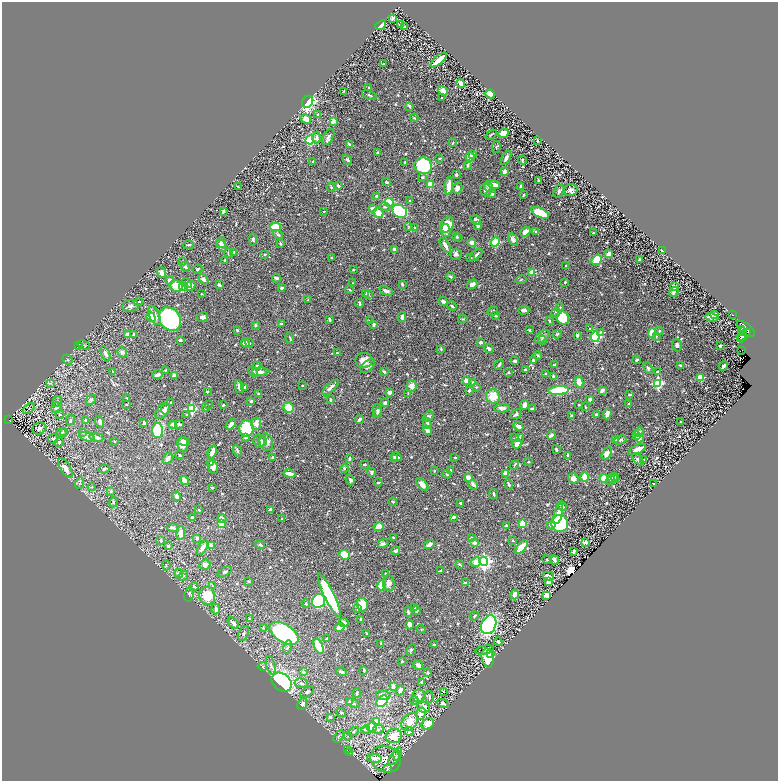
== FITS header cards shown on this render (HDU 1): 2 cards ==
NAXIS1  =                 1552
NAXIS2  =                 1558

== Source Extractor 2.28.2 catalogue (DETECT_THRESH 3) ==
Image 1552 x 1558 px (HDU 1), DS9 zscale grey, zoomed out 1/2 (1 PNG px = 2 x 2 image px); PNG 780 x 783 px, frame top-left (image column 1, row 1558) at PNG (2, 2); each listed source drawn as its Kron ellipse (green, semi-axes under 4 px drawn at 4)
Background 0.449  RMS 0.01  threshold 0.0309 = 3 sigma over >= 5 px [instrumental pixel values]
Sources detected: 848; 30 cannot appear on this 1/2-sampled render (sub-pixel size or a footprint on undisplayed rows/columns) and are neither listed nor drawn; of the other 818, the 500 brightest by FLUX_AUTO listed and drawn (318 fainter detections omitted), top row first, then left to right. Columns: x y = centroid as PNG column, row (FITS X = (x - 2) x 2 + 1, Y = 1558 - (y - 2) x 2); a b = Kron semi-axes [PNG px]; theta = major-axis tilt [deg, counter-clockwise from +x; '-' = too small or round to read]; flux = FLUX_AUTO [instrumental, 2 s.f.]
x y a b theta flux
393 18 4 2 - 5.7
401 24 4 3 - 7.4
381 25 6 3 40 22
404 27 2 2 - 4
439 60 10 3 41 37
383 64 3 3 - 1.7
461 83 4 3 - 10
369 88 2 2 - 2.5
344 91 3 2 - 1.8
443 91 5 4 - 16
490 94 5 4 - 57
369 95 7 3 -19 3.3
442 98 3 2 - 1.8
308 102 6 5 - 350
409 106 4 3 - 5
318 115 2 2 - 7.6
414 118 4 3 - 1.7
306 119 5 4 - 15
333 122 2 2 - 32
503 133 5 4 - 26
491 135 6 2 36 2
328 137 8 5 61 7.7
317 138 6 3 89 6
310 140 4 4 - 110
537 140 3 2 - 2.6
453 143 4 2 - 1.7
349 144 4 3 - 3.9
496 147 6 3 77 2.4
378 153 2 2 - 21
473 154 3 3 - 2.5
470 157 5 4 - 17
440 158 3 3 - 2.1
506 158 7 3 61 7.7
347 160 5 3 - 3.6
522 160 4 3 - 2.2
313 161 3 2 - 2.2
405 162 2 2 - 2.3
467 165 4 3 - 3.2
423 166 9 8 - 120
504 172 4 3 - 8.5
456 175 3 3 - 2.6
422 177 4 3 - 4.9
538 180 2 2 - 2.3
386 182 4 3 - 2.2
430 184 3 3 - 53
494 185 5 3 - 13
338 186 4 3 - 3.1
449 186 9 3 84 35
488 186 5 4 - 4.5
521 186 3 2 - 4.6
238 187 4 2 - 2.4
331 187 4 3 - 1.9
457 188 6 4 60 11
486 190 6 5 - 9.6
570 190 7 6 - 8.4
559 191 7 4 58 4.8
491 194 5 3 - 7.1
523 195 3 2 - 2.9
377 196 4 3 - 7.1
410 201 3 3 - 2
389 202 4 4 - 85
384 207 5 3 - 4.6
372 208 4 4 - 5.7
223 211 4 2 - 3.6
324 211 2 2 - 1.7
400 211 8 6 -34 170
378 213 5 5 - 20
540 213 9 4 -25 66
476 220 6 4 -31 5.6
447 225 8 6 61 64
478 225 4 3 - 11
275 227 5 4 - 61
409 227 3 3 - 2
415 227 4 3 - 2
446 230 6 4 -82 11
525 232 5 4 - 16
536 232 3 3 - 3.8
593 233 3 2 - 1.7
278 234 5 3 - 4.4
457 237 3 3 - 2.5
459 237 4 3 - 2.5
253 239 6 4 -85 3.6
513 240 7 4 -58 9.6
495 242 4 4 - 140
221 243 5 4 - 7.9
472 243 4 3 - 15
280 244 4 2 - 2.9
188 245 6 3 -2 3.3
445 245 8 3 -59 9.5
222 246 6 3 -57 6.9
394 249 3 3 - 5.1
662 251 3 2 - 2.5
234 252 3 3 - 1.7
229 253 5 3 - 4.9
265 254 3 3 - 2
456 254 6 5 - 5.7
609 254 3 3 - 19
476 255 7 2 43 5.5
332 258 4 2 - 1.9
471 258 2 2 - 3.3
597 260 5 4 - 53
640 260 3 3 - 7.3
182 261 4 3 - 1.7
225 261 3 2 - 3.3
566 266 2 2 - 2.5
185 267 5 3 - 5.6
198 269 5 3 - 2.8
353 270 3 2 - 1.9
162 273 5 3 - 13
532 273 2 2 - 37
450 276 4 3 - 2.5
276 278 4 3 - 4.6
203 279 5 4 - 7.2
170 280 4 3 - 8.9
521 280 5 3 - 2.2
565 282 3 2 - 3.2
187 283 6 4 -40 3.8
353 283 2 2 - 1.9
402 284 3 3 - 2.8
472 284 5 3 - 10
219 285 4 3 - 3.5
176 286 7 5 -29 29
190 286 6 4 37 12
183 287 4 4 - 6.5
674 287 3 3 - 8.7
282 288 3 2 - 4
349 290 4 2 - 2
386 291 7 3 -20 6.3
674 292 5 3 - 6.3
366 293 3 2 - 3.6
201 294 2 2 - 2.1
368 294 3 3 - 3.8
308 300 4 3 - 1.8
139 301 4 2 - 2.6
443 301 4 3 - 7.2
359 303 4 2 - 3.7
130 306 8 6 7 8.2
452 306 5 3 - 3.2
560 308 4 3 - 2.1
524 310 5 3 - 5.4
493 311 5 2 - 3.2
556 313 4 4 - 6.4
714 314 4 3 - 17
155 315 10 5 -65 16
733 315 2 1 - 3
496 316 4 2 - 2.1
151 317 5 4 - 49
202 317 6 4 9 7.9
402 317 5 3 - 6.8
563 318 7 6 - 60
712 318 7 3 -10 8.3
170 319 12 10 -51 370
330 319 4 2 - 3.1
463 319 5 2 - 1.8
369 321 3 3 - 2.9
549 321 4 3 - 3.1
281 324 2 2 - 6.3
373 324 3 3 - 7.8
255 325 4 3 - 1.8
590 329 3 3 - 3.5
741 329 2 1 - 58
746 329 11 5 -39 920
237 330 3 2 - 4.5
529 330 2 2 - 1.9
659 331 4 3 - 2.7
600 332 4 3 - 2.3
743 332 2 2 - 110
652 333 5 4 - 28
127 334 3 3 - 13
134 334 4 3 - 2.1
557 334 5 3 - 2.2
577 335 3 3 - 4.9
744 335 8 4 39 620
542 336 9 5 34 6.1
656 336 4 3 - 2
595 337 5 4 - 140
741 337 5 2 - 290
290 338 6 2 -77 2.8
180 340 3 2 - 4.5
542 340 5 3 - 4.3
481 342 4 2 - 7.2
245 343 5 3 - 15
249 343 5 2 - 1.7
78 345 2 2 - 2.1
84 345 6 3 -22 2.3
677 345 6 4 -74 5.1
720 346 2 2 - 12
489 348 4 3 - 6
441 349 3 3 - 2.5
741 351 3 1 - 28
122 352 5 4 - 6.7
337 353 2 2 - 2.9
106 354 8 4 -69 7.1
538 355 4 2 - 2
67 360 6 3 -51 2.2
364 360 8 7 - 23
533 360 4 3 - 4.9
637 360 4 2 - 3.6
515 361 4 3 - 4.6
257 365 3 2 - 2.9
499 365 6 3 47 3.4
554 365 3 2 - 2.1
680 365 3 3 - 3.7
368 366 8 5 40 9.6
723 366 5 2 - 7
648 368 6 3 -67 3.7
525 369 3 2 - 1.7
166 370 4 3 - 1.8
113 371 2 2 - 2.2
253 372 6 3 -46 7.4
260 372 8 4 1 9.2
384 372 4 3 - 3.6
508 372 3 3 - 1.8
657 372 3 3 - 3.5
545 374 2 2 - 2
158 375 5 2 - 7.7
174 376 3 3 - 19
553 376 2 2 - 3.4
701 377 3 3 - 70
467 381 4 4 - 16
579 382 5 3 - 22
50 383 4 3 - 2.5
473 383 3 3 - 5.8
658 383 4 3 - 210
302 386 2 2 - 3.5
411 386 6 5 - 13
239 387 6 3 -78 10
244 387 3 3 - 5.4
330 387 10 3 43 10
476 387 3 3 - 2.2
469 390 4 3 - 4.7
559 390 10 4 5 130
602 390 4 3 - 7.4
207 392 3 2 - 2.6
389 392 4 4 - 7.7
408 393 4 3 - 2
258 394 3 2 - 3.7
630 394 3 2 - 3.5
493 396 7 6 - 37
127 398 3 2 - 1.9
590 399 3 3 - 6.1
91 400 5 3 - 3.5
330 400 4 2 - 3.1
57 401 5 3 - 2.4
251 401 4 3 - 2.4
171 402 2 2 - 4.6
385 403 4 3 - 4.3
209 404 3 2 - 2.3
629 404 3 3 - 2.5
126 405 3 2 - 1.8
223 405 2 2 - 4.5
525 405 5 3 - 8.3
579 405 2 2 - 2.4
57 407 6 4 50 8
586 407 3 3 - 2.1
205 408 3 2 - 2.6
288 408 5 5 - 46
502 408 7 3 -1 8.2
29 409 7 2 36 2.2
165 409 5 4 - 3.6
191 409 3 3 - 160
532 409 3 2 - 4.8
377 410 6 4 89 4.9
162 411 9 5 55 8.1
377 413 5 4 - 3.5
60 414 4 3 - 2.1
516 414 5 3 - 4.5
607 414 5 3 - 13
186 415 3 3 - 2
596 415 2 2 - 3.6
428 416 6 4 48 4.4
572 416 4 3 - 4.1
359 419 4 3 - 6.4
9 420 2 1 - 2.6
70 420 5 3 - 4.1
86 421 3 3 - 4.6
100 422 6 4 -68 4.4
681 422 2 2 - 2.1
144 423 3 2 - 4.7
173 424 4 3 - 9
179 424 4 3 - 4.3
231 424 6 3 51 7.9
256 424 6 4 83 14
427 424 5 3 - 5.6
518 426 5 3 - 6.3
39 428 7 6 - 7.3
246 429 8 7 - 110
427 430 5 3 - 14
63 431 4 3 - 3.6
158 431 7 5 -89 87
639 432 5 3 - 8.1
61 433 5 5 - 3.7
83 433 4 3 - 3
551 435 4 3 - 7.2
636 435 3 3 - 7.2
87 437 8 4 -19 6.2
96 437 7 3 -13 8.8
246 437 4 3 - 3.9
515 437 3 3 - 3
519 437 4 3 - 3
639 438 4 4 - 11
53 439 5 4 - 5.6
615 440 3 3 - 9
620 440 6 3 23 4.6
114 441 2 2 - 1.9
184 441 6 2 -3 6.7
259 441 7 5 -69 9.8
262 441 5 4 - 5.6
59 442 5 4 - 4.7
266 442 9 6 -73 20
517 444 5 3 - 15
183 445 7 5 -81 20
556 449 4 2 - 4.1
637 449 9 3 25 19
237 451 6 3 -66 3.7
212 452 7 3 68 16
607 453 7 4 61 12
179 455 4 2 - 3.1
568 455 3 2 - 3.3
272 457 4 3 - 3.8
396 457 5 3 - 9.8
168 458 6 3 59 9.4
455 458 3 2 - 2.3
349 459 3 2 - 4.9
395 459 3 3 - 2.8
638 459 7 3 -49 3.9
644 459 3 3 - 2.1
528 462 3 2 - 1.9
211 463 4 3 - 1.8
365 465 3 2 - 2.7
514 465 5 2 - 2
213 467 7 5 -75 14
65 468 11 5 -59 21
104 469 5 3 - 5.9
344 469 4 3 - 2.7
450 470 3 2 - 4.3
434 471 2 2 - 2
371 472 4 3 - 3.3
290 474 6 2 -12 16
447 474 4 3 - 3.1
506 474 2 2 - 32
614 476 3 2 - 2
585 477 4 3 - 28
468 478 3 3 - 22
573 478 5 5 - 12
604 478 4 4 - 32
613 478 5 4 - 5.7
350 480 5 4 - 4.1
611 480 4 4 - 5.8
185 481 5 3 - 12
79 483 6 4 70 4
378 483 4 3 - 2.8
509 484 5 2 - 3.5
654 484 2 2 - 2.6
422 485 7 4 -46 15
473 485 5 3 - 10
92 487 4 3 - 2.8
212 488 3 3 - 2.6
111 491 4 4 - 2.7
494 494 5 3 - 2.6
177 496 5 3 - 13
113 502 5 4 - 4.1
393 502 4 2 - 2.4
461 503 3 2 - 3.9
562 506 5 4 - 6.8
271 509 4 3 - 4.6
199 510 3 2 - 2.1
558 514 10 3 75 21
192 517 3 2 - 3.7
453 517 3 2 - 4.4
222 518 5 4 - 5.9
282 518 2 2 - 4
221 524 4 3 - 44
522 524 3 3 - 51
560 524 8 8 - 210
506 525 3 3 - 3.9
551 525 4 3 - 6.2
378 527 5 4 - 25
173 528 6 3 -6 7.3
181 533 7 3 84 21
471 537 3 3 - 2.3
197 538 3 2 - 4.6
393 538 3 2 - 3.8
513 540 3 2 - 2.3
161 541 4 3 - 4
586 542 4 3 - 4.4
474 543 3 2 - 13
383 544 6 4 22 5.6
260 545 5 3 - 4
429 545 5 3 - 7.9
168 546 4 3 - 5.2
211 546 3 2 - 15
521 547 8 3 47 35
202 548 8 3 59 15
396 551 4 4 - 6.1
574 551 4 2 - 5.7
344 555 5 4 - 45
547 560 5 3 - 2
554 560 5 3 - 6
484 561 4 4 - 520
476 562 5 4 - 20
205 564 5 5 - 7.1
459 564 4 2 - 2.8
166 565 5 3 - 3.2
440 571 3 2 - 2.7
225 572 8 4 32 3.9
179 573 4 4 - 9.1
386 574 4 3 - 2.1
183 576 5 4 - 3
548 576 5 3 - 13
549 581 4 3 - 17
249 582 3 3 - 1.7
389 583 8 6 -84 11
465 583 3 3 - 6.9
382 585 5 3 - 31
194 586 4 3 - 3.3
213 586 3 3 - 1.8
189 594 7 4 83 4
329 595 24 5 -64 180
514 595 5 3 - 17
547 595 4 3 - 20
207 596 9 8 - 65
319 601 7 6 - 220
306 603 4 4 - 3.1
362 604 7 5 -86 35
358 608 4 3 - 4.5
415 608 3 3 - 4.1
216 609 5 3 - 9.4
416 611 4 3 - 4.8
408 612 5 3 - 3.4
474 616 4 3 - 2.1
249 619 3 3 - 2.8
360 619 3 2 - 4
344 622 5 3 - 9.1
233 623 7 4 -45 7.9
410 625 4 3 - 11
489 625 10 7 66 270
340 627 5 3 - 20
263 628 3 3 - 2
421 630 4 3 - 1.8
244 633 8 5 67 4.8
284 633 16 9 -32 340
367 633 3 2 - 2.5
326 639 2 2 - 2.1
498 642 4 3 - 4.2
381 643 3 2 - 2.1
434 645 4 3 - 3.4
319 646 8 4 -65 72
288 647 6 3 75 3.8
411 650 6 3 64 2.9
485 650 9 4 11 5.4
491 654 3 2 - 6.2
488 658 10 6 -79 72
402 661 2 2 - 2.5
271 665 9 4 -76 7.1
418 665 5 4 - 6.8
262 666 5 4 - 3.3
364 670 3 3 - 3.8
303 672 4 3 - 4.3
341 672 5 3 - 6.4
428 673 3 3 - 3.1
282 682 11 8 -38 320
301 683 7 5 -8 6.9
421 683 3 3 - 3.1
393 686 4 3 - 8.9
400 690 5 3 - 15
443 691 3 2 - 1.8
307 692 7 4 35 5.1
357 693 5 2 - 2
383 695 7 5 -7 7.7
419 696 6 6 - 11
429 697 6 2 -74 1.9
414 700 4 3 - 2.3
350 701 4 3 - 1.9
382 701 6 4 48 86
353 703 7 3 -22 5
443 703 6 3 -26 5.7
302 704 6 4 62 6.3
423 707 6 5 - 14
341 713 5 3 - 2.8
421 714 6 4 64 15
330 717 4 3 - 4.2
377 721 3 3 - 38
410 722 10 7 49 30
428 724 6 5 - 26
372 727 5 5 - 29
366 729 4 4 - 3.5
378 730 5 4 - 4.3
409 731 4 4 - 4
353 732 5 3 - 3.4
338 736 7 3 58 3.4
348 736 4 4 - 2.4
394 736 8 7 - 39
347 750 3 1 - 10
350 753 3 1 - 43
398 754 6 4 74 4.1
374 758 7 3 -3 14
395 758 8 4 50 5.9
385 759 15 13 -22 23
387 768 3 3 - 2.9
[318 fainter detections neither listed nor drawn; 30 sub-pixel or undisplayed-footprint detections neither listed nor drawn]